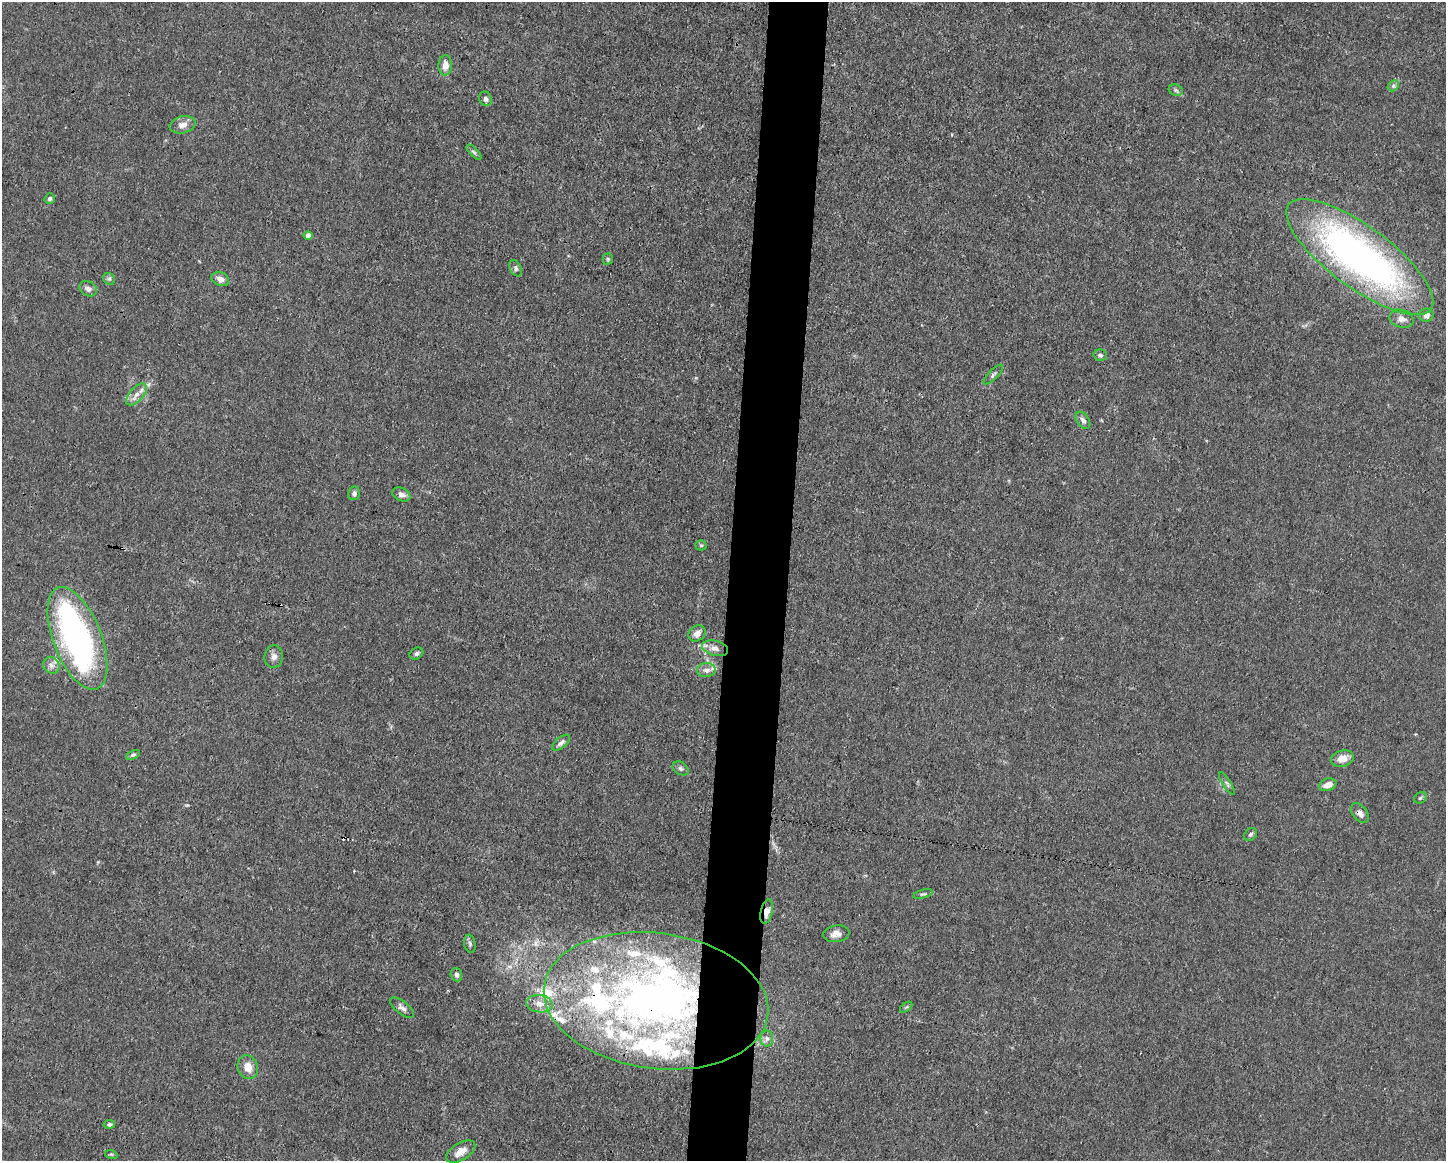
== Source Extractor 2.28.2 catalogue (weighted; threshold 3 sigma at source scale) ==
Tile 8 of 3 x 4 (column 2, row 3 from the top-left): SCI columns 1556-2999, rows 1161-2319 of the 4666 x 4638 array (HDU 1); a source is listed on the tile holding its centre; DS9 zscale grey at full resolution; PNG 1448 x 1163 px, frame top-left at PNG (2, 2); each listed source drawn as its Kron ellipse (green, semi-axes under 4 px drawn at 4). Shown black and unused: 4% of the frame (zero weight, under 3 of 4 exposures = <1% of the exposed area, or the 3 px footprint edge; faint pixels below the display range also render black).
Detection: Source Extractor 2.28.2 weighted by HDU 2 'WHT'; one run over the whole footprint, this tile lists its part. Background 0.0154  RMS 0.0025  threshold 0.0113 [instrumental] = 3 sigma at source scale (4.5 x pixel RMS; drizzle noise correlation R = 1.50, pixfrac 1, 0.05/0.05 arcsec/px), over >= 5 px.
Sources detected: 78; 3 inside a brighter object's white glare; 1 cosmic-ray / hot-pixel residue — neither listed nor drawn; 21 inside a brighter listed object's ellipse — not listed separately; the other 53 listed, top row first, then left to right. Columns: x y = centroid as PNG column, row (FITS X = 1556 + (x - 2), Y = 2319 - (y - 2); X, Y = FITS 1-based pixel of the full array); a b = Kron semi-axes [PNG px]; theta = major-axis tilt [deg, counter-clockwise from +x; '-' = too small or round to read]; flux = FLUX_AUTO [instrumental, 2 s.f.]
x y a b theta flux
445 65 10 7 87 2.6
1393 86 6 4 45 0.48
1176 90 7 5 -22 0.5
486 99 7 6 - 0.85
183 125 13 8 14 1.9
474 152 9 4 -44 0.57
50 198 5 5 - 0.62
308 235 4 4 - 1.9
1360 257 88 30 -36 120
608 259 5 5 - 0.35
516 268 9 5 -62 0.61
109 279 6 5 - 0.55
220 279 9 6 -24 1.6
88 289 9 7 -30 0.99
1426 315 7 6 - 1.4
1401 319 12 8 -15 1.9
1100 355 7 5 -13 0.63
993 375 13 4 45 0.62
136 394 13 7 48 1.7
1083 420 9 6 -57 1
354 493 7 6 - 0.76
401 494 9 6 -24 1.3
701 545 5 5 - 0.36
697 633 9 7 36 1.5
77 638 54 24 -69 76
715 648 13 7 -14 1.6
416 653 7 5 32 0.65
274 657 11 9 84 1.3
51 665 9 7 -46 1.2
706 670 9 7 2 1.2
561 743 11 5 40 0.85
133 755 7 4 24 0.45
1342 759 12 8 15 2.9
681 768 8 6 -33 0.68
1227 783 13 4 -58 0.66
1328 785 9 6 21 1.9
1420 798 7 5 32 0.47
1360 813 11 7 -52 1.3
1250 834 7 5 44 0.58
923 894 10 4 16 0.48
767 912 12 6 78 2
836 934 13 8 8 1.8
470 944 9 5 -80 0.68
456 975 7 5 -71 0.91
656 1001 113 68 -8 160
539 1004 13 8 -7 2.1
906 1007 7 3 37 0.35
402 1008 14 6 -39 1.2
767 1039 8 6 -90 0.87
248 1067 12 10 -70 3
109 1124 6 4 11 0.58
461 1151 16 8 32 2.5
111 1154 6 4 -18 0.34
Overlapping masked pixels (flux is a lower limit): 3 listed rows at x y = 1360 813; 767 912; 656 1001